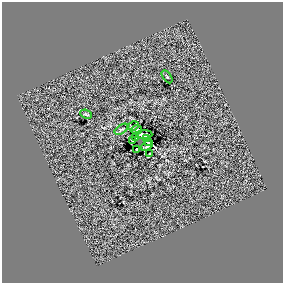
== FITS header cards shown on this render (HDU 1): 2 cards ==
NAXIS1  =                  281 /
NAXIS2  =                  281 /

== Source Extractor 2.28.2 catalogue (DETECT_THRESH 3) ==
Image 281 x 281 px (HDU 1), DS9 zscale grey, 1 PNG px = 1 image px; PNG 285 x 285 px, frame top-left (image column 1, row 281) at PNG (2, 2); each listed source drawn as its Kron ellipse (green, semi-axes under 4 px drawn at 4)
Background 0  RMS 26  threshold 78.4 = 3 sigma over >= 5 px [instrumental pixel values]
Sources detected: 13; all 13 listed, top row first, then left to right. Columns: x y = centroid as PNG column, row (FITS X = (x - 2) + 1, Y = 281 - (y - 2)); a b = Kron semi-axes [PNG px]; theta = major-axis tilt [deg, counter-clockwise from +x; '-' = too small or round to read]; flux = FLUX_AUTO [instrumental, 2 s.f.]
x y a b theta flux
167 77 7 3 -56 1600
86 114 6 3 -23 2000
133 126 6 3 29 1700
121 129 8 4 34 2500
137 130 5 2 - 2600
144 135 8 3 2 6400
135 137 3 2 - 1600
146 138 4 3 - 900
133 140 3 2 - 1800
148 143 3 2 - 2000
147 146 6 3 35 5100
136 149 2 2 - 1200
150 153 3 2 - 1000